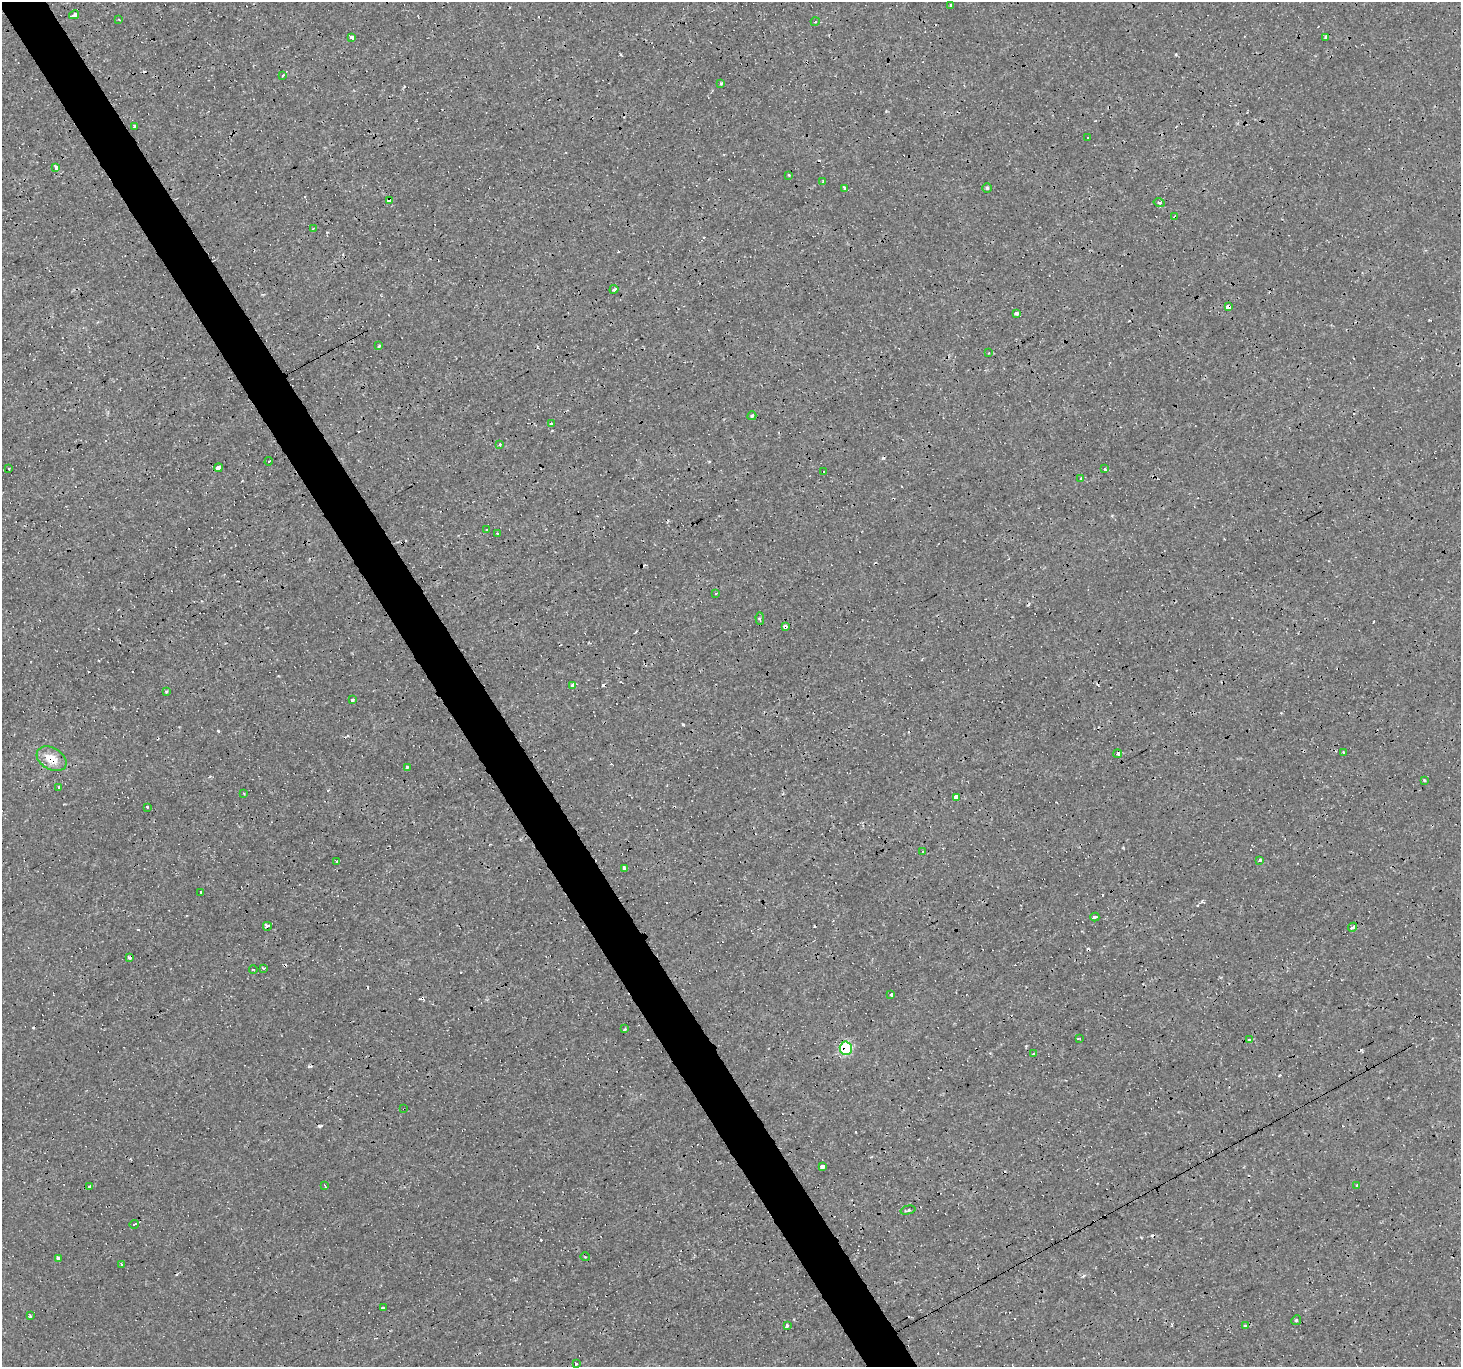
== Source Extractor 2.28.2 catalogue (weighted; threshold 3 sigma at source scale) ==
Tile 11 of 4 x 4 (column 3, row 3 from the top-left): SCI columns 2919-4377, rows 1472-2836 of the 5836 x 5734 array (HDU 1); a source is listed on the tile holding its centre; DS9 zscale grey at full resolution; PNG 1463 x 1369 px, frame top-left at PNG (2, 2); each listed source drawn as its Kron ellipse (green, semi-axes under 4 px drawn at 4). Shown black and unused: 4% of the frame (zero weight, under 3 of 4 exposures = <1% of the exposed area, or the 3 px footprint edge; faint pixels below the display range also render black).
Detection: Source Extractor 2.28.2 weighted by HDU 2 'WHT'; one run over the whole footprint, this tile lists its part. Background 0.00119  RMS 9.0e-04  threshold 0.00407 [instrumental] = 3 sigma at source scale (4.5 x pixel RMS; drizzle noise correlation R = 1.50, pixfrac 1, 0.0396/0.0396 arcsec/px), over >= 5 px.
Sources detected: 127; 44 cosmic-ray / hot-pixel residue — neither listed nor drawn; the other 83 listed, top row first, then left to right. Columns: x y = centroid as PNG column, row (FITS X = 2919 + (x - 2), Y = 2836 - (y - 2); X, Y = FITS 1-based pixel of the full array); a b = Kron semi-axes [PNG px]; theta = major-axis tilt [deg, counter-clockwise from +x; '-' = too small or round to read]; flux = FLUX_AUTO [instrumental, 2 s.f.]
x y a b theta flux
951 5 4 3 - 0.11
74 15 5 3 - 3.6
119 20 3 2 - 0.1
815 22 4 3 - 0.078
351 37 4 3 - 0.49
1325 37 3 3 - 1.1
283 76 3 3 - 0.12
721 84 4 3 - 0.11
134 127 3 3 - 0.61
1088 138 3 3 - 0.5
56 168 4 4 - 2.3
789 175 3 2 - 0.13
823 182 3 3 - 0.77
844 188 3 3 - 0.71
987 188 4 4 - 0.12
389 201 4 4 - 2.1
1159 203 5 4 - 0.23
1175 217 4 3 - 0.5
313 229 4 3 - 0.12
614 289 4 3 - 1.3
1229 307 4 3 - 5.2
1017 313 3 3 - 1.7
379 346 4 3 - 0.14
989 353 3 2 - 0.1
752 416 4 4 - 0.18
551 424 3 3 - 0.33
500 444 3 3 - 0.29
269 461 4 3 - 0.27
9 468 3 3 - 0.18
219 468 4 3 - 1.6
1105 469 3 3 - 0.53
824 472 3 3 - 0.66
1081 479 3 3 - 0.35
486 530 3 2 - 0.15
497 534 3 3 - 0.27
716 593 3 3 - 0.17
760 619 6 4 -89 0.2
786 627 4 3 - 0.58
573 685 3 3 - 0.47
166 692 4 3 - 0.11
352 700 4 3 - 0.38
1344 752 3 3 - 0.6
1118 754 4 3 - 0.45
51 759 16 11 -30 1.6
407 767 3 3 - 0.14
1424 780 4 3 - 0.1
59 787 3 3 - 0.48
244 793 3 2 - 0.087
956 797 3 3 - 6.2
147 807 3 3 - 0.57
922 852 3 2 - 0.12
1260 860 3 3 - 0.67
337 862 4 3 - 0.17
625 868 3 3 - 2.2
201 893 3 3 - 0.35
1095 917 4 3 - 0.54
267 926 4 3 - 9.3
1353 927 5 3 - 0.69
129 957 3 3 - 2.7
264 968 3 3 - 1
253 969 4 2 - 0.1
891 995 4 3 - 0.42
625 1029 3 3 - 0.82
1079 1039 3 2 - 0.07
1249 1040 3 3 - 0.18
846 1048 6 6 - 8.4
1034 1054 3 3 - 0.28
404 1109 2 2 - 0.16
822 1167 4 3 - 1.1
324 1185 4 3 - 0.66
1357 1186 3 3 - 4.5
89 1187 3 3 - 1.5
908 1210 7 3 14 0.18
134 1224 4 3 - 0.7
585 1257 4 3 - 0.075
58 1258 3 3 - 0.82
121 1265 4 2 - 0.12
383 1308 3 3 - 2.3
30 1316 3 3 - 0.28
1296 1320 5 4 - 0.12
787 1326 4 3 - 0.86
1245 1326 4 3 - 0.23
576 1364 4 3 - 0.1
Overlapping masked pixels (flux is a lower limit): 10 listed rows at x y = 389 201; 1175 217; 1229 307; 786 627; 51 759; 625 868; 267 926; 129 957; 846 1048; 404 1109
Unlisted compact peaks at least as high as the median listed source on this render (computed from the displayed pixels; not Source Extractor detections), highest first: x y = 218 731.